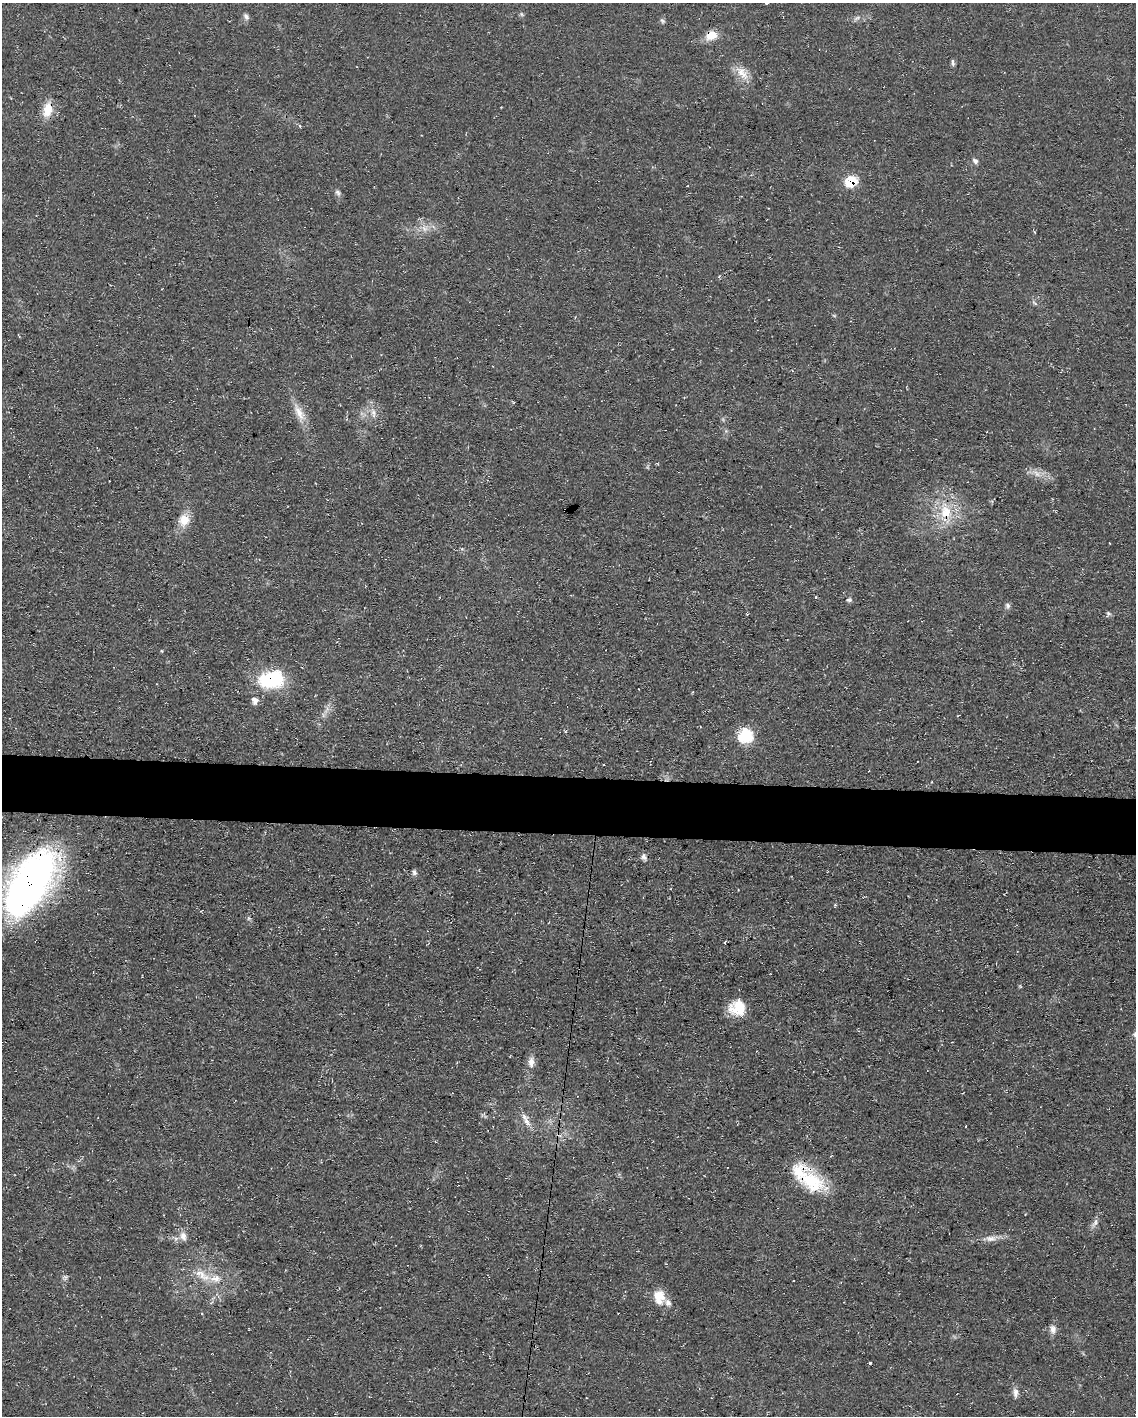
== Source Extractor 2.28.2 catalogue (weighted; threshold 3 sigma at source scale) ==
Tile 7 of 4 x 3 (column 3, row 2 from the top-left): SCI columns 2269-3402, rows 1627-3040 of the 4538 x 4557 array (HDU 1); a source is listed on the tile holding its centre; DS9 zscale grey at full resolution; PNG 1138 x 1418 px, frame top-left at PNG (2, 3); no overlay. Shown black and unused: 4% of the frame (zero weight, under 3 of 4 exposures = <1% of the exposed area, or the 3 px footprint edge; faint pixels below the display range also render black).
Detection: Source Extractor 2.28.2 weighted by HDU 2 'WHT'; one run over the whole footprint, this tile lists its part. Background 0.0698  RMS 0.0075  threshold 0.0339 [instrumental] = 3 sigma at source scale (4.5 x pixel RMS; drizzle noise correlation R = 1.50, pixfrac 1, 0.05/0.05 arcsec/px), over >= 5 px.
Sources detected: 49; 3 inside a brighter listed object's ellipse — not listed separately; the other 46 listed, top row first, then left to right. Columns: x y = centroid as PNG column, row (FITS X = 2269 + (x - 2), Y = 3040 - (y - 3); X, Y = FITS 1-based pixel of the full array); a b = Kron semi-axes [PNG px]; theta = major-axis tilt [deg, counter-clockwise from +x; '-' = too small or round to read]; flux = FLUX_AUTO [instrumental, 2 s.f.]
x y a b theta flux
766 3 4 3 - 1.8
521 14 6 4 -70 1.1
246 17 9 6 -62 2.5
857 18 11 4 27 2.1
662 21 8 5 -48 1.6
711 35 15 10 18 11
953 63 11 4 -86 1.8
742 73 22 13 -53 11
48 109 20 11 77 13
300 126 4 4 - 1.2
975 161 9 6 -41 2.3
851 181 14 12 29 17
338 193 9 6 -57 2.2
424 229 9 5 -70 3.4
1034 303 10 3 -40 1.3
299 413 27 10 -60 11
373 413 14 7 -80 5.1
1037 473 14 6 -40 5.4
945 512 22 17 -75 24
184 520 16 15 - 11
849 600 7 5 -11 1.7
1008 605 8 6 -53 2
747 614 3 3 - 0.61
1108 614 8 4 76 1.4
271 679 28 18 10 52
255 700 10 9 - 4.3
745 736 18 17 - 22
644 857 10 7 -65 2.7
414 872 8 6 -79 1.9
29 883 66 31 58 360
249 918 6 5 - 1.3
725 942 4 2 - 0.89
737 1008 18 16 5 18
531 1062 15 8 90 5.9
526 1122 16 8 -55 6
966 1126 3 2 - 0.97
811 1181 42 22 -50 42
1095 1223 14 5 59 3.4
183 1236 13 9 -78 5.3
991 1238 17 8 0 6
202 1275 28 10 -31 14
65 1277 7 4 -1 1.4
659 1297 19 15 -84 12
1053 1329 12 9 -81 4.2
870 1363 3 3 - 1.6
1015 1392 14 7 89 4
Overlapping masked pixels (flux is a lower limit): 7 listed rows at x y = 711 35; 48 109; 851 181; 945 512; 271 679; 29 883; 811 1181
Isophote crosses this tile's border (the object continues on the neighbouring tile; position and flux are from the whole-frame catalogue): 2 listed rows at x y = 766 3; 29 883